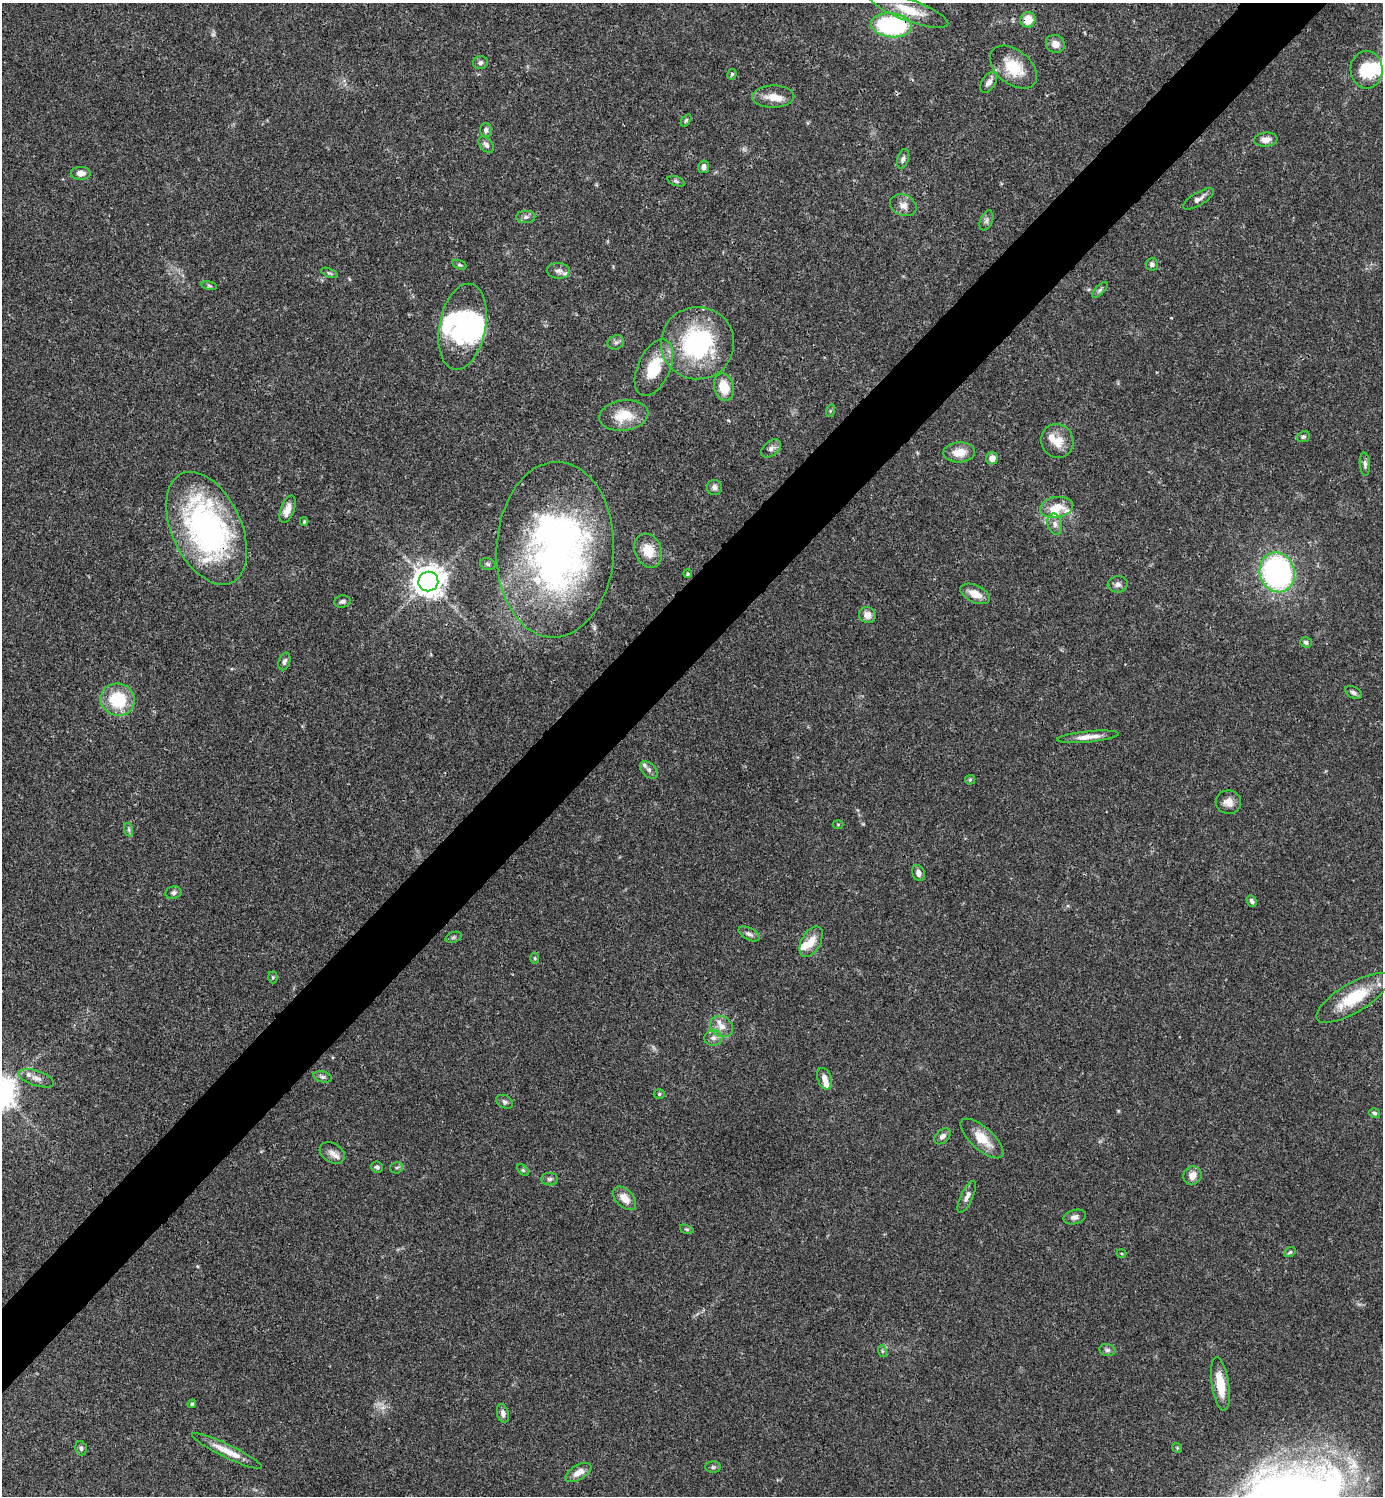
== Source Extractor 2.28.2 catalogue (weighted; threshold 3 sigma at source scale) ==
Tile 10 of 4 x 4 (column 2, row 3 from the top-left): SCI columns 1681-3061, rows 1495-2988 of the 5980 x 5981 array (HDU 1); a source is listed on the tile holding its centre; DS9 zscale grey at full resolution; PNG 1385 x 1498 px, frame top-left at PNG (2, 3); each listed source drawn as its Kron ellipse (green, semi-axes under 4 px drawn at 4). Shown black and unused: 5% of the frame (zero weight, under 3 of 4 exposures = <1% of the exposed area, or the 3 px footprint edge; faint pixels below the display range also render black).
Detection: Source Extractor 2.28.2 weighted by HDU 2 'WHT'; one run over the whole footprint, this tile lists its part. Background 0.0381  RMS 0.0026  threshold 0.0118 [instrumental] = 3 sigma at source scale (4.5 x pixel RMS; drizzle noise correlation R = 1.50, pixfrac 1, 0.05/0.05 arcsec/px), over >= 5 px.
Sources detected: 124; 2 too faint to see at this stretch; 3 inside a brighter object's white glare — neither listed nor drawn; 11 inside a brighter listed object's ellipse — not listed separately; the other 108 listed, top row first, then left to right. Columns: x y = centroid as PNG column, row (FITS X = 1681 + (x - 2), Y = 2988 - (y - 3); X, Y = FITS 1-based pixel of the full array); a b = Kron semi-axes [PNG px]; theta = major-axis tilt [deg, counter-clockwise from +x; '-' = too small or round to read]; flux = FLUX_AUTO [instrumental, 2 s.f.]
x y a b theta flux
909 10 42 11 -20 6.6
1028 20 8 7 - 4.4
891 25 20 12 -5 37
1055 44 10 8 -31 2
480 63 7 6 - 0.73
1013 67 27 17 -39 8.5
1367 70 19 16 -86 8.2
732 74 5 4 - 0.41
989 82 11 6 56 1.4
773 97 21 11 1 3.5
686 120 7 4 54 0.39
486 130 7 5 -89 0.74
1266 140 12 7 4 1.8
486 145 9 6 -49 0.82
903 159 10 5 75 0.88
704 167 6 5 - 0.98
81 173 10 6 0 1.6
676 181 9 4 -19 0.53
1198 199 17 6 31 1.3
903 205 14 10 -24 1.9
526 217 9 6 2 0.9
986 220 10 6 68 0.8
1152 264 6 6 - 0.68
459 265 7 4 -18 0.43
558 271 11 8 -3 1.3
329 273 9 3 -22 0.4
209 286 8 4 -9 0.41
1100 290 10 4 45 0.6
463 327 43 23 79 22
616 342 8 6 24 0.8
697 343 37 36 - 34
654 368 30 16 66 8.7
724 387 14 9 -75 6.1
830 411 6 4 72 0.33
624 416 25 15 8 6.3
1303 437 6 5 - 0.56
1057 441 17 16 - 4.1
771 448 11 7 40 1.1
959 452 16 10 3 4
992 458 6 6 - 1.9
1365 464 11 5 -85 0.79
714 487 7 7 - 0.98
1056 507 16 10 10 3.8
288 509 14 6 69 2.5
304 521 4 3 - 0.29
1055 524 11 7 -75 1.3
207 528 60 35 -65 71
555 550 88 59 87 130
648 551 17 13 -68 5.2
488 564 8 5 -17 0.55
1277 572 20 17 -72 59
688 574 4 4 - 0.35
428 582 10 9 - 360
1118 584 10 8 7 1.2
975 594 16 8 -25 3
342 601 8 6 14 0.72
867 615 8 8 - 1.9
1306 642 6 5 - 0.6
284 661 9 5 73 0.76
1353 692 9 5 -27 0.74
118 700 17 16 - 13
1088 737 31 5 6 2.7
649 770 10 6 -46 1
970 780 5 5 - 0.32
1228 802 12 12 - 2.2
838 824 5 3 - 0.25
129 830 7 4 -72 0.49
918 873 8 6 -69 1.2
173 893 8 6 11 0.84
1252 901 6 4 -67 0.66
749 934 11 6 -28 0.97
453 937 8 5 20 0.51
811 942 17 9 61 3.4
535 958 5 3 - 0.29
273 977 6 4 -88 0.42
1353 998 42 14 31 12
722 1026 12 10 -35 2.2
713 1038 9 7 6 1.3
323 1077 9 5 -14 0.73
36 1078 18 7 -18 1.7
825 1079 11 7 -70 1.7
659 1094 5 5 - 0.47
505 1102 9 6 -29 0.72
1374 1113 5 5 - 0.49
942 1136 10 6 43 1.2
982 1138 27 11 -42 5.2
332 1153 13 9 -30 1.8
377 1167 6 5 - 0.65
397 1168 6 5 - 0.54
523 1170 7 4 -45 0.43
1192 1176 10 8 51 2.3
549 1179 8 6 0 0.72
967 1197 17 6 65 1.3
625 1198 14 8 -46 3.2
1075 1217 11 7 15 1.2
687 1229 7 4 -19 0.39
1290 1252 6 4 29 0.44
1122 1254 5 2 - 0.26
1107 1350 8 6 -14 0.73
882 1351 6 4 -72 0.34
1220 1384 27 8 -82 6.1
192 1404 4 4 - 0.38
503 1414 9 5 -77 1
81 1448 7 5 -74 0.59
1177 1448 5 4 - 0.33
227 1451 38 6 -26 4
713 1467 8 5 0 0.56
578 1473 14 7 31 2.3
Overlapping masked pixels (flux is a lower limit): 3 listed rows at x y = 1028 20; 891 25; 207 528